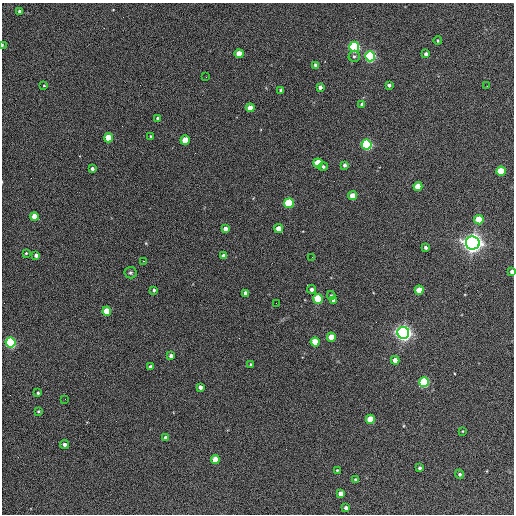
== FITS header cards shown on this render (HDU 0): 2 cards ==
NAXIS1  =                  512 / Axis length
NAXIS2  =                  512 / Axis length

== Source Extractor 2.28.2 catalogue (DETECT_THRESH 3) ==
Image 512 x 512 px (HDU 0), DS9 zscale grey, 1 PNG px = 1 image px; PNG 516 x 516 px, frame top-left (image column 1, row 512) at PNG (2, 3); each listed source drawn as its Kron ellipse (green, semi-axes under 4 px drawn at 4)
Background 360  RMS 21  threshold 62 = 3 sigma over >= 5 px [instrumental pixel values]
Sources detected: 76; all 76 listed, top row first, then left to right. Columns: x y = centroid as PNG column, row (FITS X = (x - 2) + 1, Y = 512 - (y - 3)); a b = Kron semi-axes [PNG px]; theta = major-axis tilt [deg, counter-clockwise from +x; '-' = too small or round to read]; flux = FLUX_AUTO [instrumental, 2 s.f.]
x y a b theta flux
20 11 4 3 - 2.9e+03
438 41 4 3 - 1.6e+03
2 45 3 2 - 1.6e+03
354 47 5 5 - 2.4e+05
239 54 4 4 - 2.6e+04
426 54 4 3 - 4.1e+03
354 56 5 5 - 2.8e+03
370 56 5 5 - 3.1e+05
316 65 4 4 - 6.6e+03
206 77 2 2 - 7.7e+02
389 85 4 3 - 3.5e+03
44 86 4 3 - 1.0e+03
487 86 2 2 - 9.3e+02
320 87 4 4 - 5.0e+03
281 90 3 3 - 2.0e+03
362 104 4 4 - 4.5e+03
250 108 4 4 - 1.7e+04
158 118 4 4 - 2.6e+03
151 136 3 2 - 1.4e+03
108 138 4 4 - 3.9e+04
185 140 5 4 - 3.3e+04
366 144 5 5 - 2.8e+05
318 163 4 4 - 5.4e+04
345 165 4 3 - 3.8e+03
323 167 5 4 - 3.2e+03
92 169 3 3 - 3.7e+03
501 171 4 4 - 6.3e+04
418 187 4 4 - 3.1e+04
352 196 4 4 - 2.3e+04
289 203 5 5 - 1.1e+05
34 216 4 4 - 1.8e+04
479 220 5 4 - 4.1e+04
225 229 4 4 - 8.2e+03
279 229 4 4 - 2.0e+04
473 243 7 6 - 1.3e+06
426 247 3 3 - 3.3e+03
26 253 3 3 - 1.6e+03
36 255 4 3 - 5.2e+03
224 256 4 4 - 1.3e+04
312 257 2 2 - 7.1e+02
144 261 2 2 - 8.7e+02
512 272 4 3 - 7.6e+03
130 273 6 6 - 2.6e+03
312 289 4 4 - 4.3e+03
154 290 4 3 - 2.6e+03
419 290 4 4 - 2.6e+04
246 293 4 4 - 5.4e+03
331 295 4 3 - 1.6e+03
318 299 5 5 - 9.4e+04
334 301 4 3 - 5.3e+03
276 303 2 2 - 6.9e+02
107 311 4 4 - 3.8e+04
403 333 6 6 - 8.5e+05
331 337 4 4 - 2.8e+04
10 342 5 5 - 2.3e+05
315 342 4 4 - 3.6e+04
171 356 4 4 - 5.1e+03
395 360 4 4 - 9.5e+03
251 364 3 3 - 1.6e+03
150 367 4 4 - 4.1e+03
424 382 5 5 - 1.6e+05
200 387 4 4 - 4.9e+03
38 393 3 3 - 1.9e+03
65 399 2 2 - 5.5e+02
38 411 3 3 - 1.6e+03
370 419 4 4 - 4.2e+04
463 431 3 2 - 1.0e+03
166 437 3 3 - 3.3e+03
64 445 5 4 - 3.9e+03
215 460 4 4 - 2.4e+04
420 468 3 3 - 2.7e+03
337 470 3 3 - 1.3e+03
460 474 4 4 - 3.1e+03
356 480 3 3 - 3.0e+03
341 494 4 4 - 1.2e+04
346 508 4 3 - 4.3e+03
At the frame edge (FLAGS 8, measured only in part): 2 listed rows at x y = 2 45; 512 272